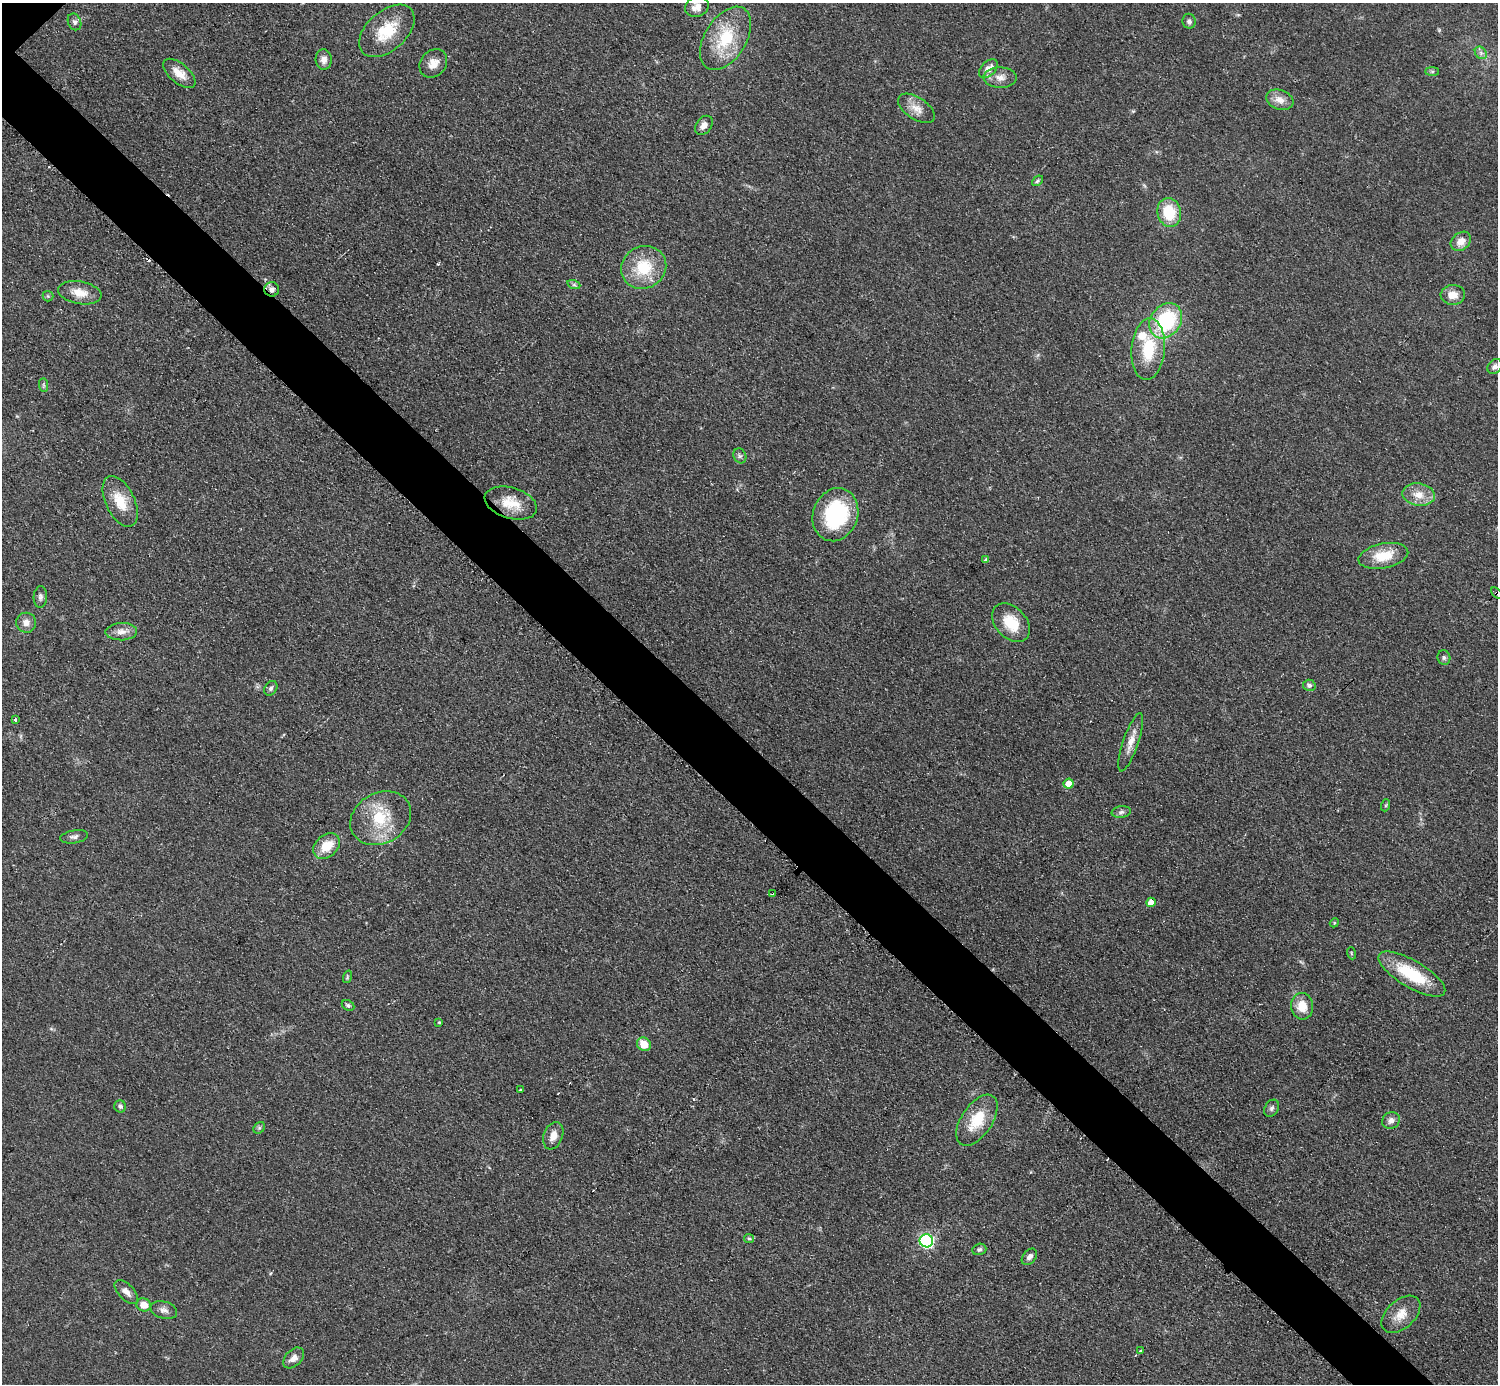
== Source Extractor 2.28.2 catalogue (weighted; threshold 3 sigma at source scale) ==
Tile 6 of 4 x 4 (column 2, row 2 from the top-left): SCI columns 1503-2998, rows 3073-4454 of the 5992 x 5992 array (HDU 1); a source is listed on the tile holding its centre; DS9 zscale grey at full resolution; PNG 1500 x 1386 px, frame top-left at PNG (2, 3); each listed source drawn as its Kron ellipse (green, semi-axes under 4 px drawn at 4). Shown black and unused: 5% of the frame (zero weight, under 2 of 3 exposures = <1% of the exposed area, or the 3 px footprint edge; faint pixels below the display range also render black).
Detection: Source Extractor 2.28.2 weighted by HDU 2 'WHT'; one run over the whole footprint, this tile lists its part. Background 0.0555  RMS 0.0074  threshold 0.0333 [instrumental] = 3 sigma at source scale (4.5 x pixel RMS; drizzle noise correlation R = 1.50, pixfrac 1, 0.05/0.05 arcsec/px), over >= 5 px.
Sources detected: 82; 3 cosmic-ray / hot-pixel residue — neither listed nor drawn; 1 inside a brighter listed object's ellipse — not listed separately; the other 78 listed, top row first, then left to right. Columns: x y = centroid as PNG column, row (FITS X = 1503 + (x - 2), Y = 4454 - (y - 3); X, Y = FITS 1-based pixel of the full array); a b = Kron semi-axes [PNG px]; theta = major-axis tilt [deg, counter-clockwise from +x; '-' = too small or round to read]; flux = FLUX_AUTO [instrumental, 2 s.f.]
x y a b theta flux
697 7 12 10 23 6.8
1189 21 7 6 - 2.2
74 22 9 6 -67 2.3
387 31 33 19 41 28
725 38 35 21 58 36
1481 53 7 5 -47 2.2
324 60 10 8 -86 4.6
433 63 15 12 49 8
988 69 11 7 45 6
1432 71 7 4 0 1.4
179 73 19 9 -40 10
1000 77 17 10 -1 6.5
1280 100 14 10 -19 6.9
916 108 21 11 -33 8.6
704 125 10 7 51 4.7
1038 181 6 4 41 1.2
1169 212 14 12 -75 26
1461 241 11 8 39 7.3
644 267 23 21 32 29
574 285 6 4 -19 1.4
272 289 7 7 - 3.4
80 293 22 11 -9 11
1453 295 12 10 2 7.9
48 296 5 5 - 1.1
1166 321 19 15 54 64
1148 349 31 16 85 35
1495 366 8 6 49 2.7
43 385 7 4 -89 1.4
740 456 8 6 -64 1.9
1419 495 16 11 -9 10
120 501 27 14 -64 19
511 503 27 15 -17 18
835 515 27 22 70 70
1383 556 25 12 11 19
986 560 4 3 - 1.8
1497 593 7 4 -41 2.5
40 597 11 6 87 2.4
26 623 10 10 - 5.1
1011 623 22 15 -47 21
121 632 16 8 2 5.7
1444 657 7 6 - 1.8
1309 685 6 5 - 2.6
271 688 8 6 55 1.9
15 719 3 3 - 2.8
1131 742 30 7 71 8.7
1069 784 5 5 - 11
1386 805 6 4 71 0.87
1121 812 9 6 9 2.2
381 818 32 25 29 33
74 837 14 6 10 2.9
327 846 15 11 39 16
773 894 3 3 - 7.4
1151 902 4 4 - 7
1334 923 5 3 - 0.77
1351 953 6 3 -71 0.87
1412 974 38 13 -31 37
347 977 6 4 72 1
348 1005 6 5 - 1.4
1302 1006 13 11 -81 12
439 1022 4 4 - 0.79
644 1044 7 6 - 11
521 1090 3 3 - 1.9
120 1106 6 5 - 1.6
1272 1108 9 6 59 2.2
977 1120 29 15 56 25
1391 1120 9 8 - 3.8
259 1128 6 5 - 1.4
553 1136 14 9 70 6.6
749 1239 5 4 - 1.1
926 1241 7 6 - 140
979 1249 7 5 18 2
1029 1257 9 6 51 3.4
126 1292 15 7 -46 4.6
144 1305 7 6 - 8.4
164 1310 13 8 -17 4.2
1401 1314 23 14 43 12
1140 1351 4 3 - 1.6
294 1358 12 8 45 4.8
Overlapping masked pixels (flux is a lower limit): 2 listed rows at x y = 272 289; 1497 593
Isophote crosses this tile's border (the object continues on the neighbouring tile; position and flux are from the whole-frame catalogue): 2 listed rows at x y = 697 7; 1497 593